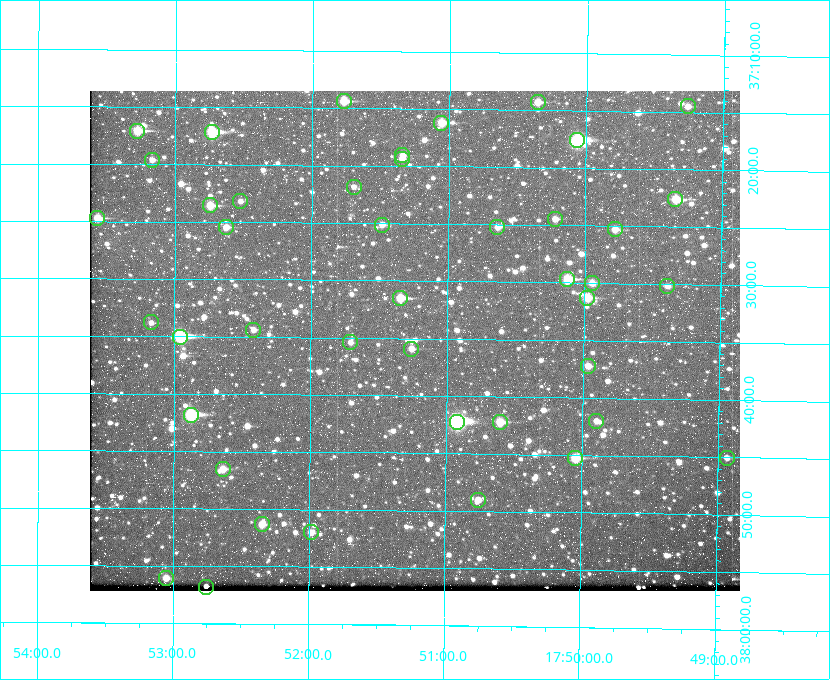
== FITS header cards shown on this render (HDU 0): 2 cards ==
NAXIS1  =                  650
NAXIS2  =                  500

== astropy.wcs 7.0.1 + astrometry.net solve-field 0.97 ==
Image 650 x 500 px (HDU 0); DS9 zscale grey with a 90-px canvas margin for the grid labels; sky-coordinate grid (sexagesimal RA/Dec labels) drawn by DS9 from the SOLVED WCS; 43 Tycho-2 reference stars matched to detected sources circled (green)
Header WCS: none
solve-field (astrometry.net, Tycho-2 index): SOLVED blind (the file carries no WCS)
Solved WCS: RA---TAN-SIP/DEC--TAN-SIP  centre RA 17:51:14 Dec +37:35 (267.81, +37.59 deg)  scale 5.23 arcsec/px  FOV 56.7' x 43.6'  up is +179 deg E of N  parity flipped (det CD > 0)
(file carries no celestial WCS; the grid is the blind solution)
Tycho-2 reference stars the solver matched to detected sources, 43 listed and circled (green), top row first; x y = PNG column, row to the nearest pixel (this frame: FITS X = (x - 90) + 1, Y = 500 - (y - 91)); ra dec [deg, ICRS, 3 dp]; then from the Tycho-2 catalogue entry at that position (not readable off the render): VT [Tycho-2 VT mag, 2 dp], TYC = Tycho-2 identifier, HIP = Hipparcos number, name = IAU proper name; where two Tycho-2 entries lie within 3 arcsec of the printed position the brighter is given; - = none
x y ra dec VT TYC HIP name
344 101 267.943 +37.240 10.39 2620-505-1 - -
538 102 267.589 +37.238 11.09 2619-212-1 - -
688 106 267.316 +37.242 12.03 2619-611-1 - -
441 123 267.764 +37.270 10.17 2620-784-1 - -
137 131 268.319 +37.285 9.88 2620-536-1 - -
212 132 268.183 +37.286 8.98 2620-786-1 87506 -
577 140 267.517 +37.293 8.96 2619-379-1 - -
402 155 267.835 +37.318 11.84 2620-340-1 - -
402 159 267.836 +37.323 11.47 2620-19-1 - -
152 160 268.292 +37.327 11.78 2620-271-1 - -
354 187 267.924 +37.364 11.94 2620-391-1 - -
675 199 267.335 +37.377 10.60 2619-634-1 - -
240 201 268.131 +37.386 12.62 2620-526-1 - -
210 205 268.186 +37.393 10.44 2620-175-1 - -
97 218 268.392 +37.412 10.60 2620-800-1 - -
555 219 267.555 +37.408 11.50 2619-358-1 - -
382 225 267.871 +37.419 11.35 2620-812-1 - -
226 227 268.156 +37.424 11.25 2620-712-1 - -
497 227 267.660 +37.420 11.49 2619-130-1 - -
615 229 267.445 +37.422 11.17 2619-451-1 - -
567 279 267.531 +37.495 10.07 2619-274-1 - -
592 283 267.485 +37.500 11.33 2619-40-1 - -
667 286 267.347 +37.503 12.15 3088-638-1 - -
400 298 267.836 +37.525 9.96 3089-889-1 - -
587 298 267.494 +37.522 10.35 3088-270-1 - -
151 322 268.293 +37.563 12.13 3089-703-1 - -
253 330 268.105 +37.573 11.82 3089-995-1 - -
180 337 268.239 +37.584 8.64 3089-755-1 - -
350 342 267.927 +37.590 11.84 3089-1137-1 - -
411 349 267.815 +37.598 11.54 3089-1081-1 - -
588 366 267.491 +37.621 11.40 3088-1284-1 - -
191 415 268.219 +37.697 8.93 3089-671-1 - -
596 421 267.474 +37.700 11.92 3088-786-1 - -
457 422 267.730 +37.705 8.13 3089-1203-1 87349 -
500 422 267.652 +37.703 11.04 3089-693-1 - -
575 458 267.512 +37.755 10.10 3089-2332-1 - -
727 458 267.234 +37.751 12.40 3088-1142-1 - -
223 469 268.159 +37.775 11.22 3089-2245-1 - -
478 500 267.689 +37.817 11.78 3089-2065-1 - -
262 524 268.087 +37.856 11.54 3089-2086-1 - -
311 532 267.996 +37.867 12.03 3089-2079-1 - -
166 578 268.263 +37.934 11.25 3089-2114-1 - -
206 587 268.189 +37.947 11.78 3089-1618-1 - -